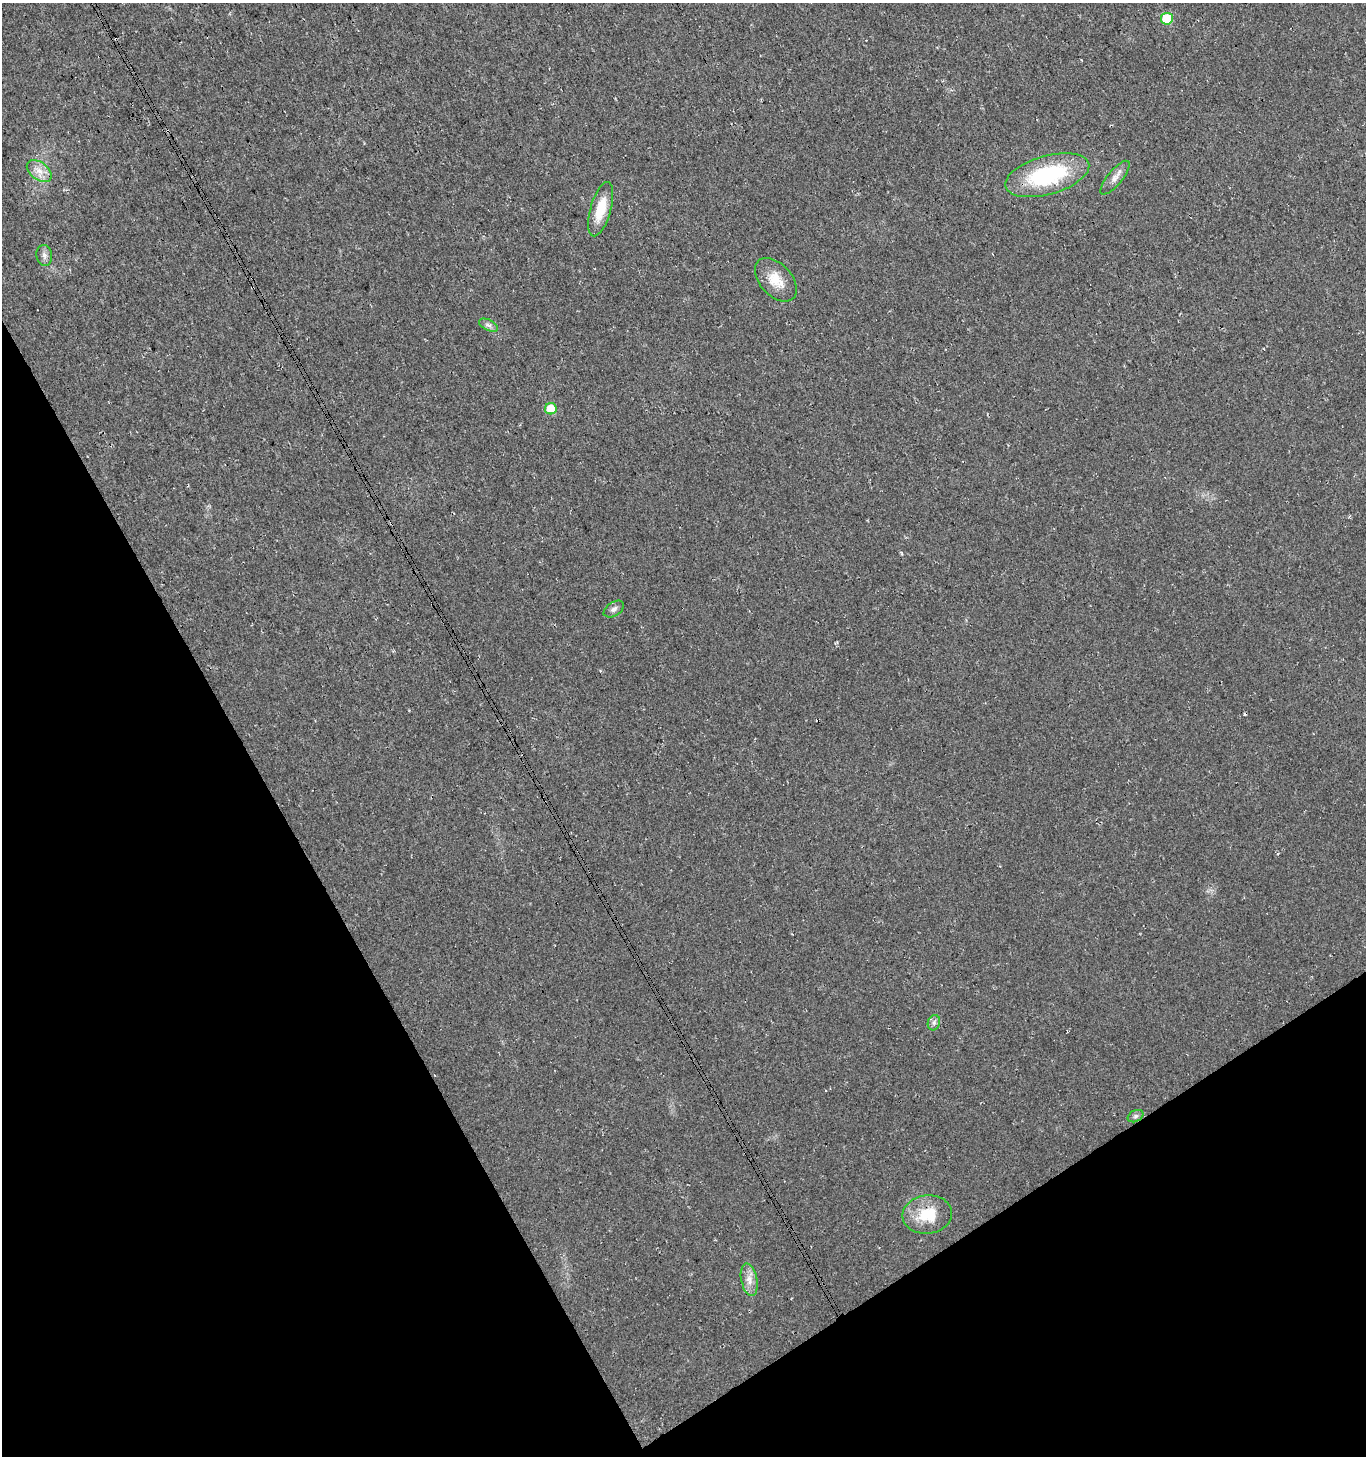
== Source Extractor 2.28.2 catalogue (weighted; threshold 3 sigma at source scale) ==
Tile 14 of 4 x 4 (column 2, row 4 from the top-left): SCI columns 1570-2933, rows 50-1503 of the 5806 x 5921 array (HDU 1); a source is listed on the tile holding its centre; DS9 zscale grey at full resolution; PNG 1368 x 1458 px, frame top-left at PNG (2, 3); each listed source drawn as its Kron ellipse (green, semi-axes under 4 px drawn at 4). Shown black and unused: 28% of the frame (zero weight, under 3 of 4 exposures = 5% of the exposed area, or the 3 px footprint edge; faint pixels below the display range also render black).
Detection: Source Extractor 2.28.2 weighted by HDU 2 'WHT'; one run over the whole footprint, this tile lists its part. Background 0.0165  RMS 0.007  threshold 0.0317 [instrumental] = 3 sigma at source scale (4.5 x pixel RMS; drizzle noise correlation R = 1.50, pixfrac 1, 0.0396/0.0396 arcsec/px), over >= 5 px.
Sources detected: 15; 1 cosmic-ray / hot-pixel residue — neither listed nor drawn; the other 14 listed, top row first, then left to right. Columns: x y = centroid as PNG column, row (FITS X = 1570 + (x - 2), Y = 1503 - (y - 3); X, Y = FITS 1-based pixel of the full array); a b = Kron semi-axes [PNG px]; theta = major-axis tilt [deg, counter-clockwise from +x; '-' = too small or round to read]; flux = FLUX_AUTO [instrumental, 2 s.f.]
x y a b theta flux
1167 19 6 6 - 24
39 171 14 8 -38 6.6
1047 175 43 19 16 67
1115 178 21 7 51 5
601 209 28 10 74 18
44 255 10 7 -80 3
776 280 26 16 -47 13
488 325 10 5 -26 2.4
551 409 6 5 - 15
614 609 11 6 33 2.6
934 1023 8 6 71 2.2
1136 1116 8 5 27 1.6
927 1215 25 19 7 22
749 1280 16 8 -78 5.9